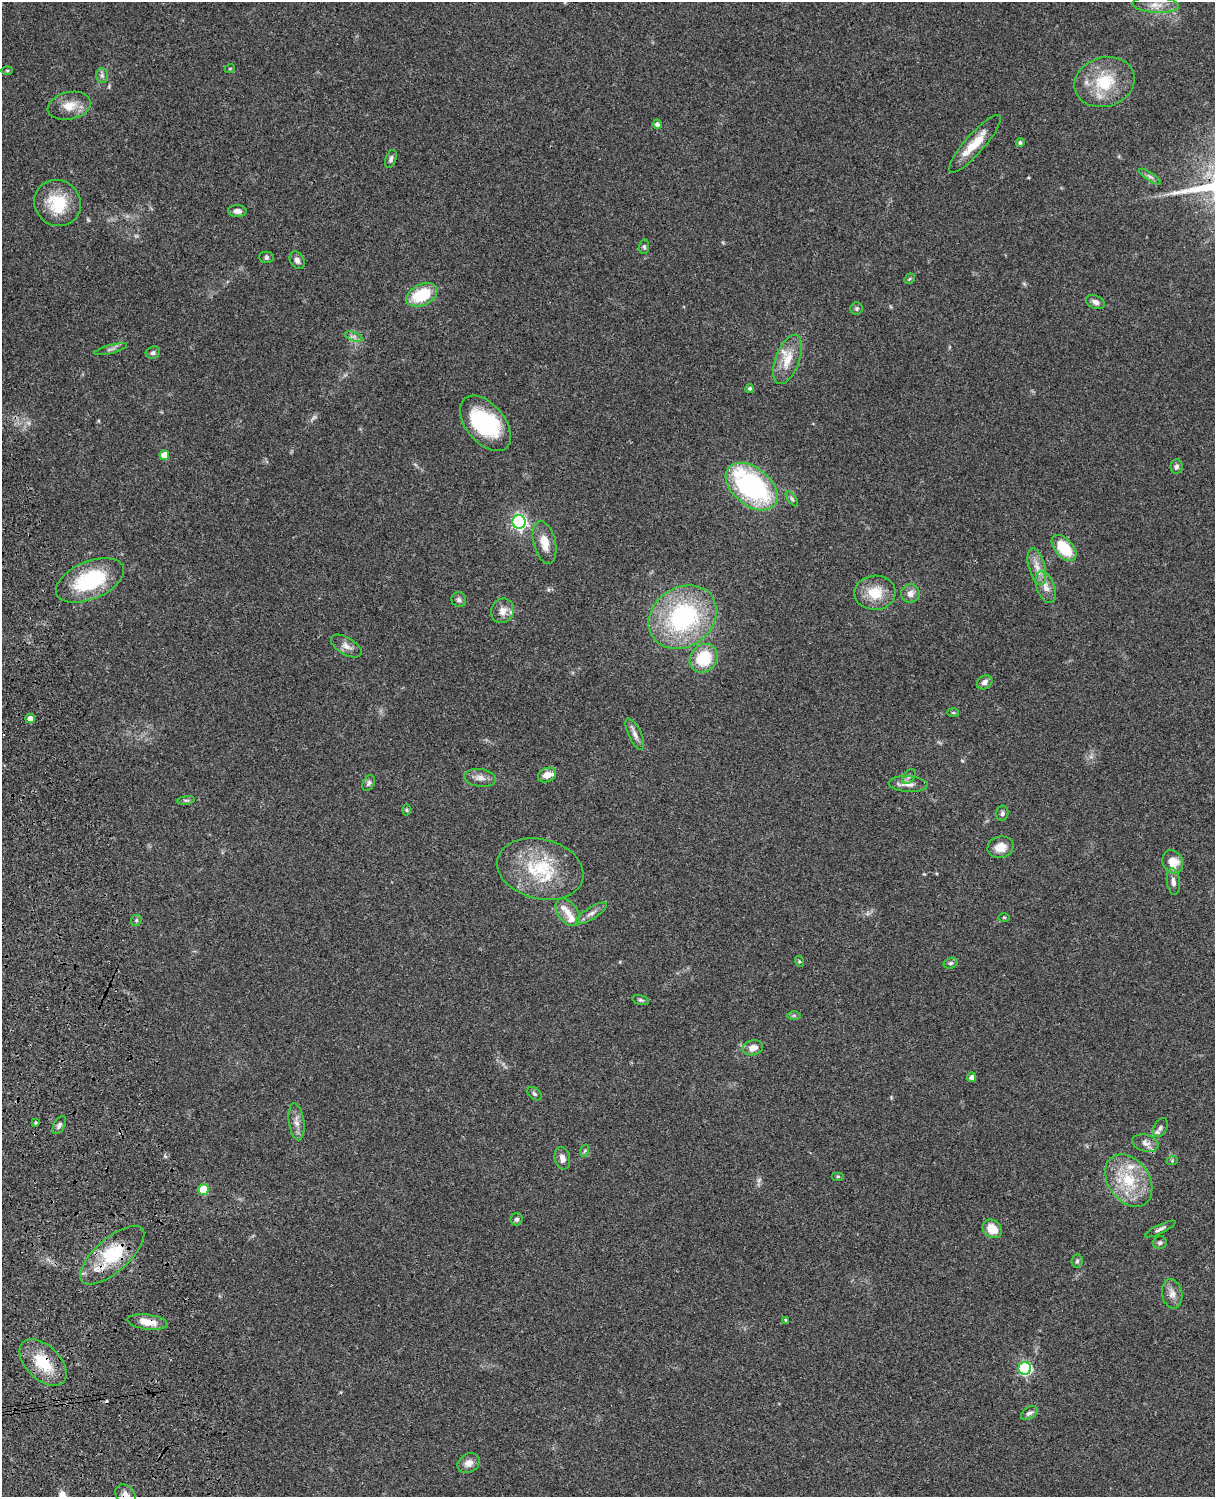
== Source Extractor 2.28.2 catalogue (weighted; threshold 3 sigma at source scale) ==
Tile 7 of 4 x 3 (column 3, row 2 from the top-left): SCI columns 2546-3758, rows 1773-3267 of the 5088 x 4926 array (HDU 1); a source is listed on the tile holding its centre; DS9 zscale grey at full resolution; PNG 1217 x 1499 px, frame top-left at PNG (2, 2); each listed source drawn as its Kron ellipse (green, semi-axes under 4 px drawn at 4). Shown black and unused: <1% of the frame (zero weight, under 3 of 4 exposures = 6% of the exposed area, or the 3 px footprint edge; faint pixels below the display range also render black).
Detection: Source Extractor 2.28.2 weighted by HDU 2 'WHT'; one run over the whole footprint, this tile lists its part. Background 0.0962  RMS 0.0062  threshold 0.0281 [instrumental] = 3 sigma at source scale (4.5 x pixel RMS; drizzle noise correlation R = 1.50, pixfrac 1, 0.05/0.05 arcsec/px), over >= 5 px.
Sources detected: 107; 3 too faint to see at this stretch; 1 inside a brighter object's white glare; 2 cosmic-ray / hot-pixel residue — neither listed nor drawn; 6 inside a brighter listed object's ellipse — not listed separately; the other 95 listed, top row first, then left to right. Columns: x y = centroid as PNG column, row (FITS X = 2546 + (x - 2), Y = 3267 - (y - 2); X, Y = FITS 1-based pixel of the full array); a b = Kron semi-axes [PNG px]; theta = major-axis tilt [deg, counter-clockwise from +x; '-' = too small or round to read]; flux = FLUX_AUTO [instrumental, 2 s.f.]
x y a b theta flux
1156 5 23 8 -3 7.3
230 68 5 3 - 0.53
7 70 6 4 0 0.78
102 75 7 6 - 1.7
1105 82 30 24 17 27
69 106 22 13 12 9.8
657 124 5 4 - 2.1
1020 143 4 4 - 1.3
975 144 37 9 49 14
391 159 9 5 70 1.8
1150 177 12 4 -34 1.7
58 203 24 22 -38 26
237 211 9 6 -4 3
644 247 7 5 83 1.3
267 257 7 5 -1 1.2
297 260 9 7 -60 2.6
909 279 6 4 43 0.8
422 295 16 10 25 26
1095 302 10 6 -24 2.5
857 308 6 6 - 1.1
354 336 9 4 -18 1.8
111 349 17 3 14 1.5
153 353 7 6 - 1.6
787 359 26 11 69 12
750 388 4 4 - 1.1
485 423 32 19 -50 52
164 455 5 5 - 7.8
1176 466 7 6 - 1.7
752 487 30 19 -39 96
792 499 9 4 -55 1.3
519 522 7 6 - 160
545 543 22 11 -77 9
1064 548 15 9 -48 23
1037 567 19 8 -74 6.3
90 580 36 18 23 45
1046 587 17 9 -69 5.5
875 593 21 17 3 15
910 593 9 9 - 4
459 600 7 7 - 1.8
503 611 12 11 - 5.5
683 617 36 29 35 86
346 646 17 8 -31 4
704 658 15 13 49 24
985 682 8 6 37 2.9
953 713 6 4 -2 0.71
30 718 5 4 - 4.6
635 734 17 6 -65 3.4
547 775 9 7 23 5.8
909 776 8 5 53 1.5
480 778 16 8 -7 4.3
369 783 8 5 64 1.4
908 784 19 8 -3 5.2
186 800 9 4 8 1.2
407 810 5 3 - 0.68
1002 813 7 6 - 1.7
1000 847 13 10 15 7.3
1173 862 12 10 -65 9.7
540 869 44 30 -14 41
1173 882 13 6 -83 3
568 912 16 9 -52 5.8
591 913 17 6 32 3.5
1004 917 5 3 - 0.64
136 920 6 5 - 1.1
799 961 5 3 - 0.66
951 963 7 5 17 1.2
641 1000 8 5 -15 1.2
794 1015 6 4 0 0.96
753 1048 10 7 12 4.8
972 1077 4 4 - 2.5
534 1094 8 5 -40 1.4
296 1122 18 7 -83 4.4
36 1123 4 3 - 0.78
59 1125 10 5 62 1.9
1160 1128 10 6 59 2.1
1145 1143 13 8 -15 3.5
584 1151 6 4 70 0.86
562 1158 11 7 -77 3.9
1172 1161 6 3 19 0.65
838 1176 6 4 0 0.88
1129 1180 29 20 -55 27
203 1189 5 5 - 20
517 1219 6 6 - 1.3
992 1229 10 8 -39 9.5
1160 1229 17 4 26 2.1
1160 1243 7 6 - 1.3
112 1255 40 16 42 34
1077 1261 6 5 - 1.2
1172 1294 15 10 -79 4.5
786 1320 4 4 - 0.72
148 1322 20 7 -7 8
43 1362 28 17 -44 23
1025 1368 6 6 - 96
1029 1413 9 6 34 1.9
469 1463 11 9 30 4.1
125 1495 11 9 -50 3.5
Overlapping masked pixels (flux is a lower limit): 4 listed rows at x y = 112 1255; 148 1322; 43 1362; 125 1495
Isophote crosses this tile's border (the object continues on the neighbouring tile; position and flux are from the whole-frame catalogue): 1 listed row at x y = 125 1495